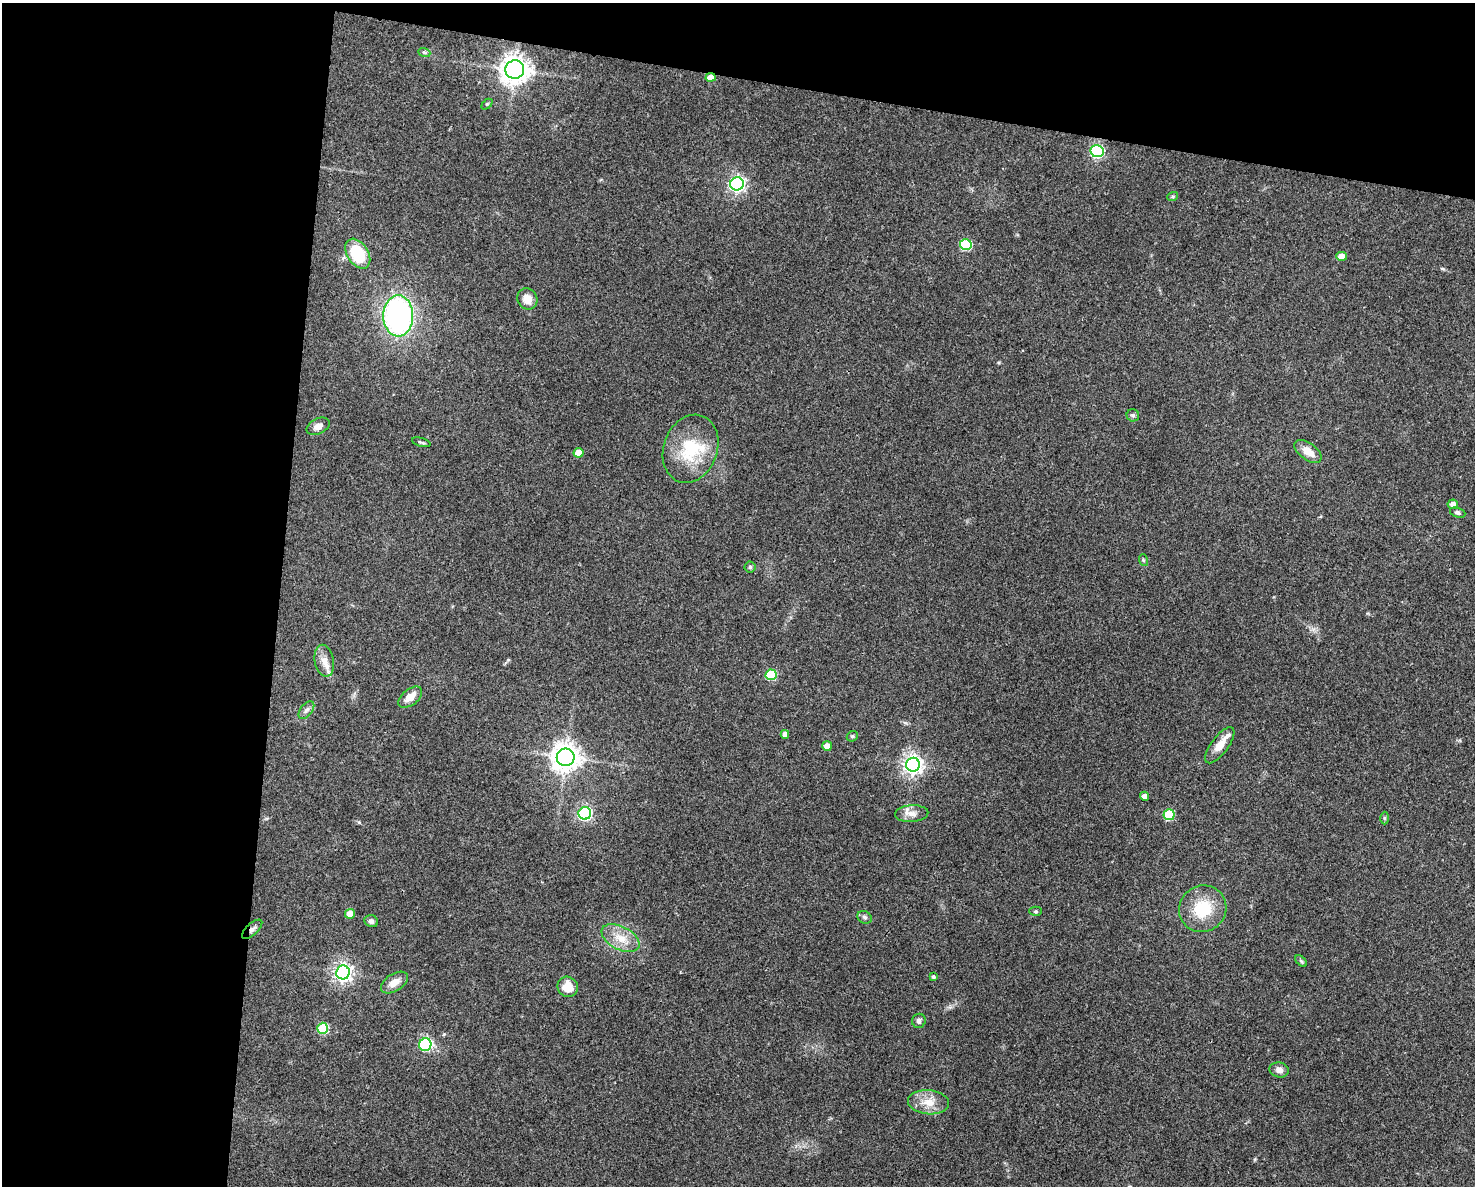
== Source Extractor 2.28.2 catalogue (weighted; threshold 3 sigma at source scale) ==
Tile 1 of 3 x 4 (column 1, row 1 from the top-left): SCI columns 228-1700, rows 3553-4736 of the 4759 x 4740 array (HDU 1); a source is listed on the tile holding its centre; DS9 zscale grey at full resolution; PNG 1477 x 1188 px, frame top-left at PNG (2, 3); each listed source drawn as its Kron ellipse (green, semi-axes under 4 px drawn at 4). Shown black and unused: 26% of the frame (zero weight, under 3 of 4 exposures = <1% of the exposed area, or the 3 px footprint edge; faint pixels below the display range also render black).
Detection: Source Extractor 2.28.2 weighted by HDU 2 'WHT'; one run over the whole footprint, this tile lists its part. Background 0.0622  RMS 0.0051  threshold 0.023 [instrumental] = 3 sigma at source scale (4.5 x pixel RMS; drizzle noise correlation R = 1.50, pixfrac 1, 0.05/0.05 arcsec/px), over >= 5 px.
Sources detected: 56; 2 inside a brighter listed object's ellipse — not listed separately; the other 54 listed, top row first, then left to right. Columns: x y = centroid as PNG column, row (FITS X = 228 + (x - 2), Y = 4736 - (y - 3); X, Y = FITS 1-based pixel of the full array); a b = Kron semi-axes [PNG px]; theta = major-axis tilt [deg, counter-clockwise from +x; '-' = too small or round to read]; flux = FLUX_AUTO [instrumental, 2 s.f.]
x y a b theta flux
424 52 6 4 -19 0.72
515 70 9 9 - 560
711 77 5 4 - 6
487 104 6 4 44 0.64
1097 151 6 6 - 78
737 184 7 6 - 160
1173 196 5 3 - 0.56
966 245 6 5 - 35
358 254 16 10 -57 22
1341 256 5 4 - 5.1
527 299 11 10 - 5.5
398 316 21 15 90 130
1133 415 6 6 - 0.99
318 426 12 7 25 3.2
421 442 9 3 -16 0.84
690 449 35 27 70 25
1308 451 16 8 -36 6.2
579 453 5 5 - 6.8
1453 504 5 5 - 3.4
1458 513 8 4 -19 1.2
1143 560 6 4 -72 0.68
750 567 5 5 - 0.78
324 661 16 9 -78 4.7
771 675 5 5 - 31
410 697 14 8 38 5.5
306 710 10 6 52 1.9
785 734 4 4 - 2.5
852 736 6 5 - 0.79
1220 745 21 8 53 7.4
827 746 5 5 - 3.7
566 757 9 9 - 570
913 765 7 7 - 260
1144 796 4 4 - 2.9
585 813 6 6 - 90
912 814 17 8 4 3.9
1169 815 5 5 - 25
1384 818 6 4 -89 0.74
1203 909 24 23 - 20
1036 911 6 4 0 0.73
350 914 5 5 - 6.4
864 917 7 6 - 1.2
371 921 7 6 - 1.8
252 929 12 6 42 2
620 938 20 11 -27 8.6
1301 961 7 4 -45 0.81
343 972 7 6 - 220
933 977 3 3 - 0.96
394 983 15 8 33 4.8
568 987 10 9 - 8.8
919 1021 7 6 - 1.5
323 1028 5 5 - 30
425 1045 6 6 - 59
1279 1070 9 7 -13 2.7
928 1102 20 12 -5 8.2
Overlapping masked pixels (flux is a lower limit): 2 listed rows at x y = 711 77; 252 929